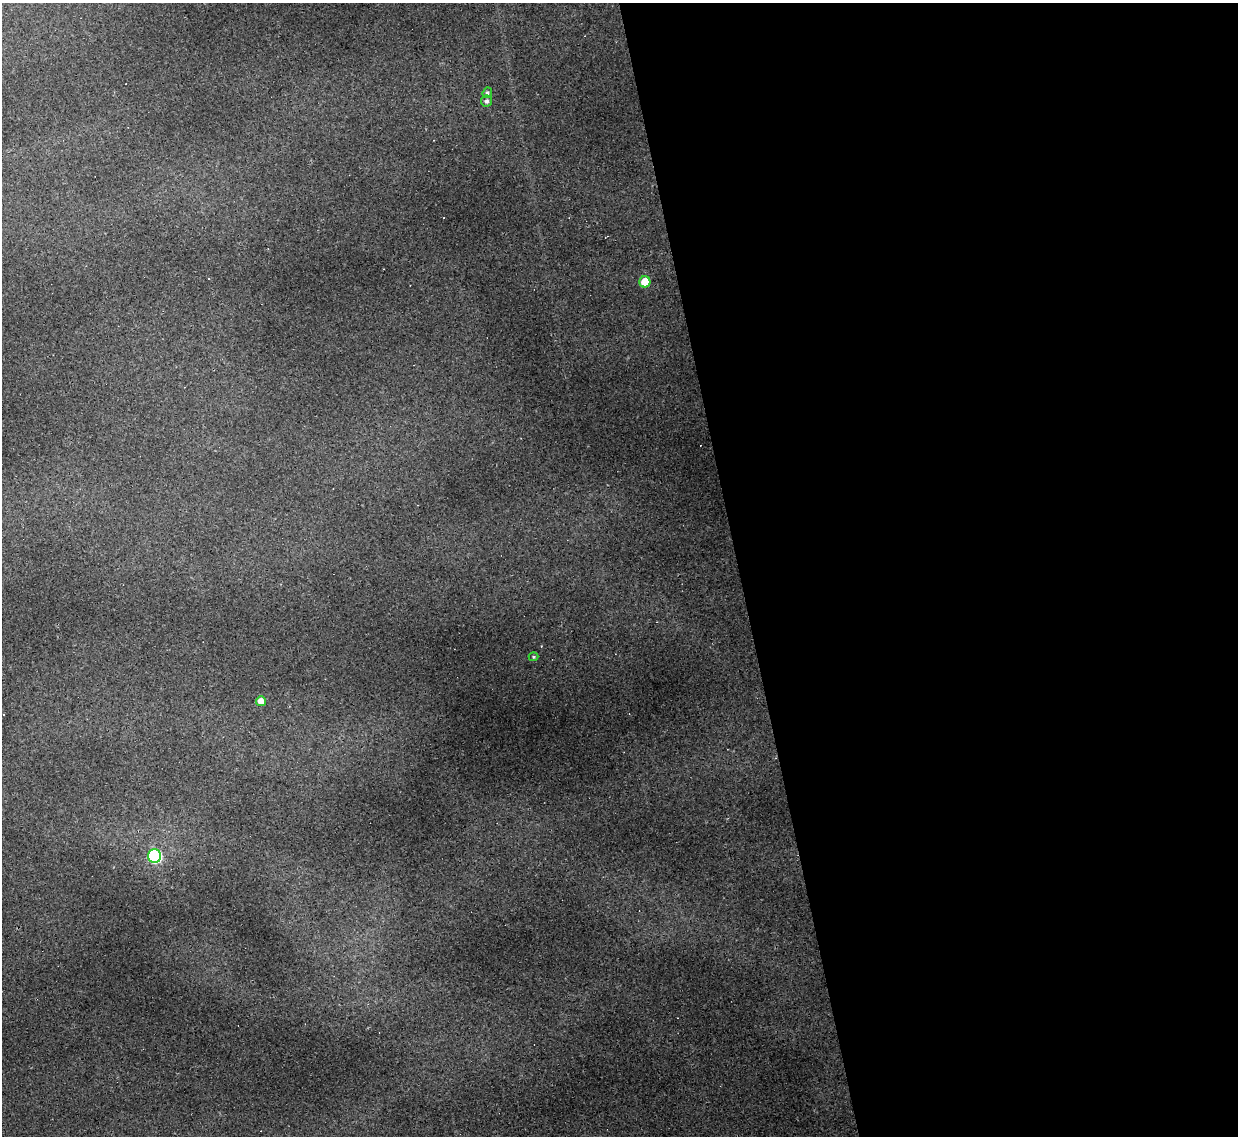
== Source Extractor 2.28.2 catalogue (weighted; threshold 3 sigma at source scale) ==
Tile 8 of 4 x 4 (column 4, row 2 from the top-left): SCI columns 3709-4944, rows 2521-3654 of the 4944 x 4925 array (HDU 1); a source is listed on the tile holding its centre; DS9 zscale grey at full resolution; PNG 1240 x 1138 px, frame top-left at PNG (2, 3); each listed source drawn as its Kron ellipse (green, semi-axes under 4 px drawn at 4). Shown black and unused: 40% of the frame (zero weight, under 2 of 3 exposures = <1% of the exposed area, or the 3 px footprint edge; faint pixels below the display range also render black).
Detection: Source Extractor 2.28.2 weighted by HDU 2 'WHT'; one run over the whole footprint, this tile lists its part. Background 0.161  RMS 0.0089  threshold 0.0399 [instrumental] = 3 sigma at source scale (4.5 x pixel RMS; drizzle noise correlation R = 1.50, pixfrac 1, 0.05/0.05 arcsec/px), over >= 5 px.
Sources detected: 9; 3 cosmic-ray / hot-pixel residue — neither listed nor drawn; the other 6 listed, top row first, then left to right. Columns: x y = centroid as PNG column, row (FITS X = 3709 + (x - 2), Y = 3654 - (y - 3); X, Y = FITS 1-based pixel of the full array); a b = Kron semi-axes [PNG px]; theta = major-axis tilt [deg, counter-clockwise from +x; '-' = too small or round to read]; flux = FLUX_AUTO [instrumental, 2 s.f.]
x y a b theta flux
487 93 5 4 - 2.1
486 101 5 5 - 2.5
645 282 5 5 - 20
534 657 5 4 - 1.1
261 701 5 5 - 8.9
155 856 6 6 - 120